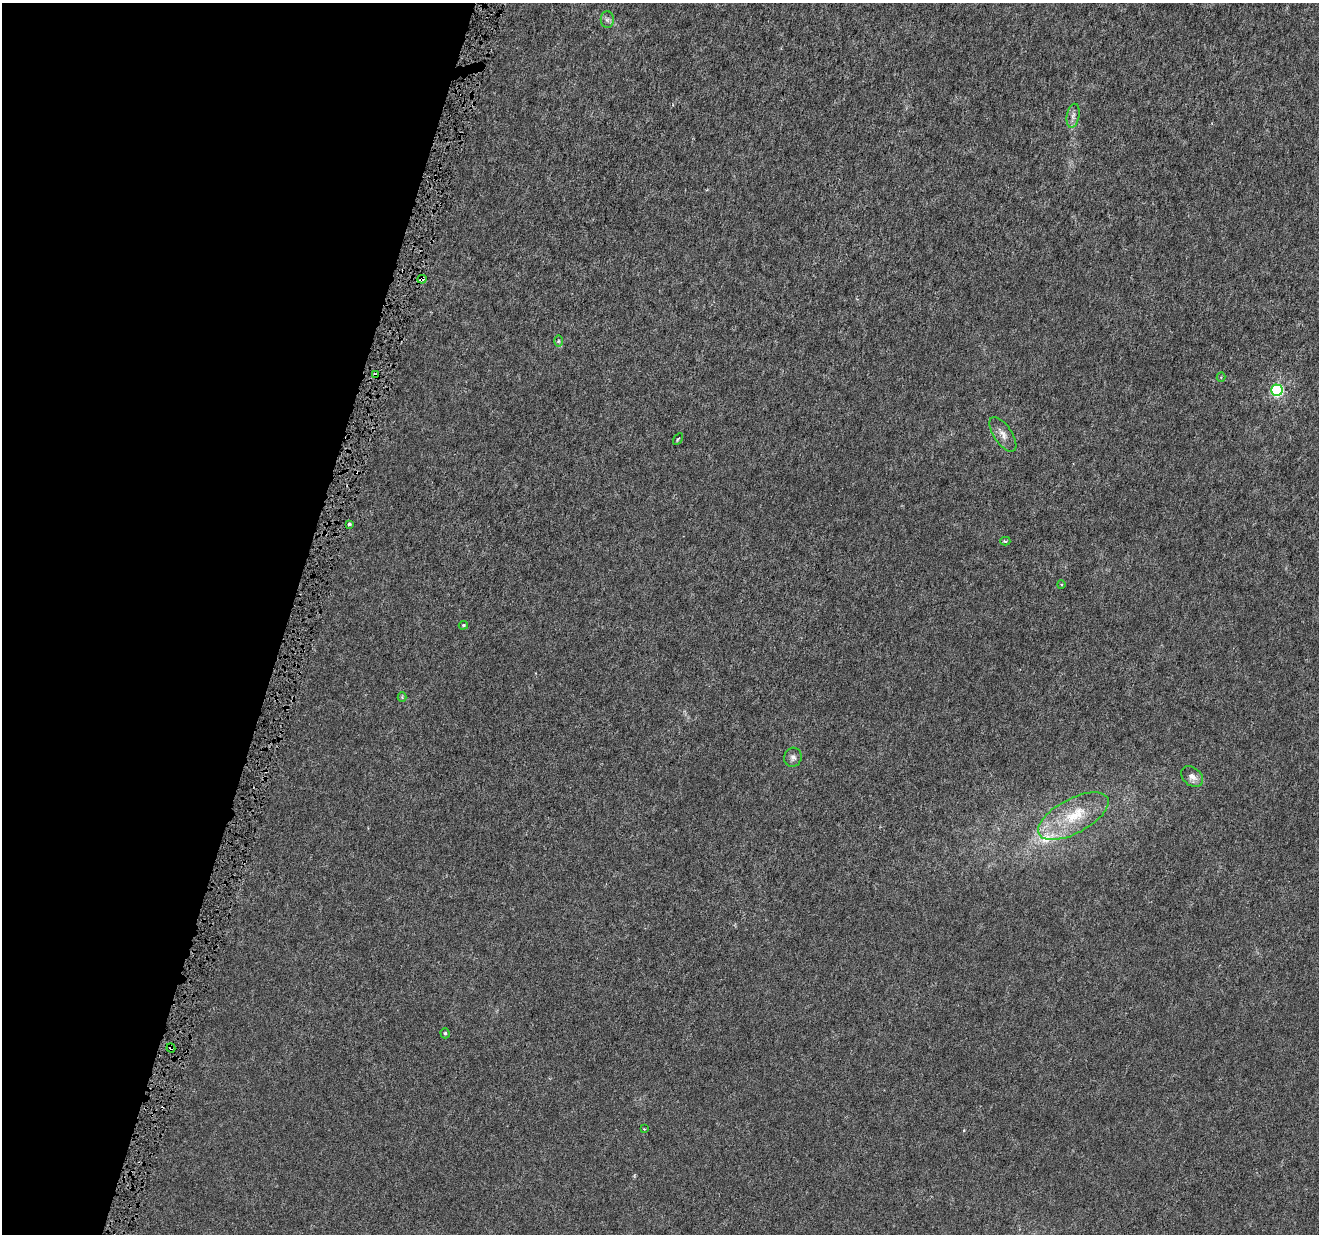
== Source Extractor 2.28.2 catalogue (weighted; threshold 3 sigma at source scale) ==
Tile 9 of 4 x 4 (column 1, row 3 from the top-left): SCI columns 12-1328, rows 1526-2757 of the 5282 x 5454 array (HDU 1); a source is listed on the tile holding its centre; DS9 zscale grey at full resolution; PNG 1321 x 1236 px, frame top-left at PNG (2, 3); each listed source drawn as its Kron ellipse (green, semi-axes under 4 px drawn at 4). Shown black and unused: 22% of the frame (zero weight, under 4 of 8 exposures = <1% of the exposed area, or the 3 px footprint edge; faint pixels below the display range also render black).
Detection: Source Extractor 2.28.2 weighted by HDU 2 'WHT'; one run over the whole footprint, this tile lists its part. Background 3.03e-04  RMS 8.1e-04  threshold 0.00332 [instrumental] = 3 sigma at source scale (4.09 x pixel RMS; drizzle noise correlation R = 1.36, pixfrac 0.8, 0.0396/0.0396 arcsec/px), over >= 5 px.
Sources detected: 22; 1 cosmic-ray / hot-pixel residue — neither listed nor drawn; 1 inside a brighter listed object's ellipse — not listed separately; the other 20 listed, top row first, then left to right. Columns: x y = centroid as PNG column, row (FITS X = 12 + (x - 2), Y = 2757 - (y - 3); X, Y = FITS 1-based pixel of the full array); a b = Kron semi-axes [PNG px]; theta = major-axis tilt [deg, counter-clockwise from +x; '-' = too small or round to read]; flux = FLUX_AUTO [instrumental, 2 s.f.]
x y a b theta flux
607 20 8 6 -89 0.22
1073 116 12 6 79 0.32
422 279 4 3 - 0.55
558 341 6 4 89 0.097
375 375 4 3 - 0.23
1221 377 4 4 - 0.077
1277 390 6 6 - 9.4
1003 434 20 9 -56 0.57
678 439 6 2 59 0.072
349 524 3 3 - 0.14
1005 541 5 3 - 0.12
1061 584 4 3 - 0.062
463 625 5 4 - 0.099
402 697 4 4 - 0.067
793 757 10 8 68 0.31
1192 777 12 8 -42 0.53
1073 816 39 17 28 3.2
445 1033 5 4 - 0.1
171 1048 5 4 - 0.13
644 1129 3 3 - 0.056
Overlapping masked pixels (flux is a lower limit): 3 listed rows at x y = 422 279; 375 375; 171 1048